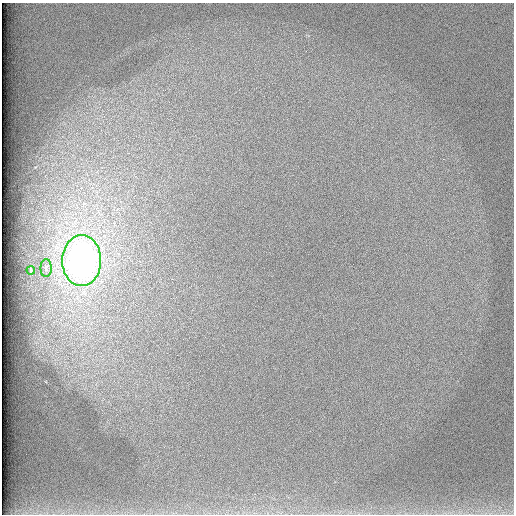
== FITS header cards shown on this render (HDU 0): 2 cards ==
NAXIS1  =                  512 /
NAXIS2  =                  512 /

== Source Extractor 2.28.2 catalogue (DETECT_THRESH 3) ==
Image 512 x 512 px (HDU 0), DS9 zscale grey, 1 PNG px = 1 image px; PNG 516 x 516 px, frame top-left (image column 1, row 512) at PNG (2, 3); each listed source drawn as its Kron ellipse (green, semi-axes under 4 px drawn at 4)
Background 97.8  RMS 2.7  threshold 8.23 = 3 sigma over >= 5 px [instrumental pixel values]
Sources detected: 3; all 3 listed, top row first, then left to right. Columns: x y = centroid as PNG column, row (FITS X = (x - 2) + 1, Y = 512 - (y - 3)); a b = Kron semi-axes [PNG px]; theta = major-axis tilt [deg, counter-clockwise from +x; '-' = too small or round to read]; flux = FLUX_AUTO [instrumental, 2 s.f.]
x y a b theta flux
82 261 25 19 90 75000
46 268 9 5 89 510
31 270 4 2 - 240